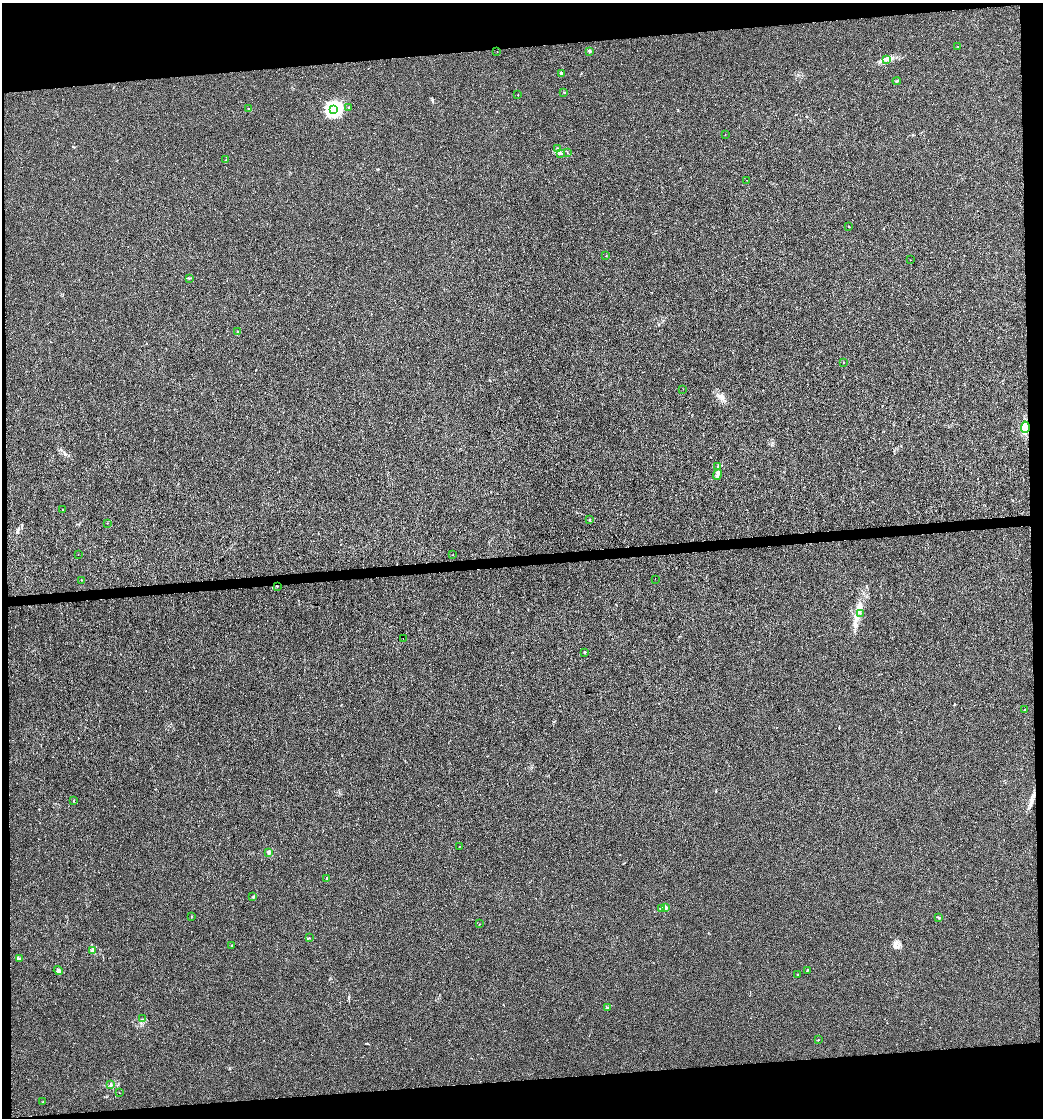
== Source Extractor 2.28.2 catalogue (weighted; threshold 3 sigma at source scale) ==
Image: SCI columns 44-4204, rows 1-4461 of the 4206 x 4461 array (HDU 1 of 3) = the unmasked area's bounding box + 8 px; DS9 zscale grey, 4 x 4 block average (1 PNG px = mean of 4 x 4 image px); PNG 1045 x 1120 px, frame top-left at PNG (2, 3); each listed source drawn as its Kron ellipse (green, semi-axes under 4 px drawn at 4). Shown black and unused: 10% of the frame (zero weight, under 3 of 4 exposures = <1% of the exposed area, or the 3 px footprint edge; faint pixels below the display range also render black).
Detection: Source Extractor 2.28.2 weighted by HDU 2 'WHT'. Background 0.00179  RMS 0.0027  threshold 0.012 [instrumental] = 3 sigma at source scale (4.5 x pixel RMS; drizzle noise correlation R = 1.50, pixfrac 1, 0.0396/0.0396 arcsec/px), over >= 5 px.
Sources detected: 62; all 62 listed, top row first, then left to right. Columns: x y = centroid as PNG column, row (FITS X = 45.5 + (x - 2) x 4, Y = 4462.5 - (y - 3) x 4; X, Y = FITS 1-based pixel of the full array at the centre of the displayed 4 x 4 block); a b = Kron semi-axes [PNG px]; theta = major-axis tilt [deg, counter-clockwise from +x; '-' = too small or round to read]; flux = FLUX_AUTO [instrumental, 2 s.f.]
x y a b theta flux
958 46 2 2 - 0.38
497 52 2 2 - 0.26
590 52 3 2 - 1.4
887 59 3 3 - 2.8
561 74 3 2 - 1.7
897 81 4 2 - 1.4
564 92 2 2 - 0.53
518 95 2 2 - 0.66
349 107 2 2 - 0.93
248 109 2 2 - 2
333 109 3 3 - 440
725 134 2 2 - 0.47
557 149 2 2 - 0.73
567 152 2 2 - 0.36
560 153 3 2 - 1.5
226 160 2 2 - 0.39
747 180 2 2 - 0.48
849 227 2 2 - 0.64
606 256 3 2 - 0.58
911 260 2 2 - 0.52
189 278 2 2 - 0.71
238 331 2 2 - 2.9
844 362 2 2 - 0.4
683 389 2 2 - 0.25
1025 427 6 4 85 10
718 466 3 2 - 1.9
717 475 5 2 - 3.2
62 510 2 2 - 0.33
589 520 2 2 - 1
107 523 2 2 - 0.37
78 555 2 2 - 0.51
453 555 2 2 - 0.58
655 579 2 2 - 0.23
81 580 2 2 - 0.49
277 586 2 2 - 0.73
860 613 2 2 - 0.58
403 638 2 2 - 0.26
585 652 3 2 - 1.2
1025 710 2 2 - 2
74 800 2 2 - 1
459 846 2 2 - 0.46
269 852 2 2 - 25
327 878 2 2 - 1.6
253 897 3 2 - 1.2
666 907 3 3 - 2.6
661 909 4 2 - 2.5
191 916 2 2 - 0.67
939 918 4 2 - 1.6
479 924 2 2 - 0.36
309 938 2 2 - 0.43
232 946 2 2 - 1.9
93 950 2 2 - 7.4
20 959 2 2 - 0.61
58 971 5 3 - 6.7
807 971 3 2 - 0.93
797 974 2 2 - 0.81
607 1008 3 2 - 1
142 1019 2 2 - 0.63
818 1040 2 2 - 0.75
110 1085 3 2 - 1.2
119 1093 2 2 - 0.24
43 1101 2 2 - 0.41
Diffuse or blended objects may show on this block-average render without a row.